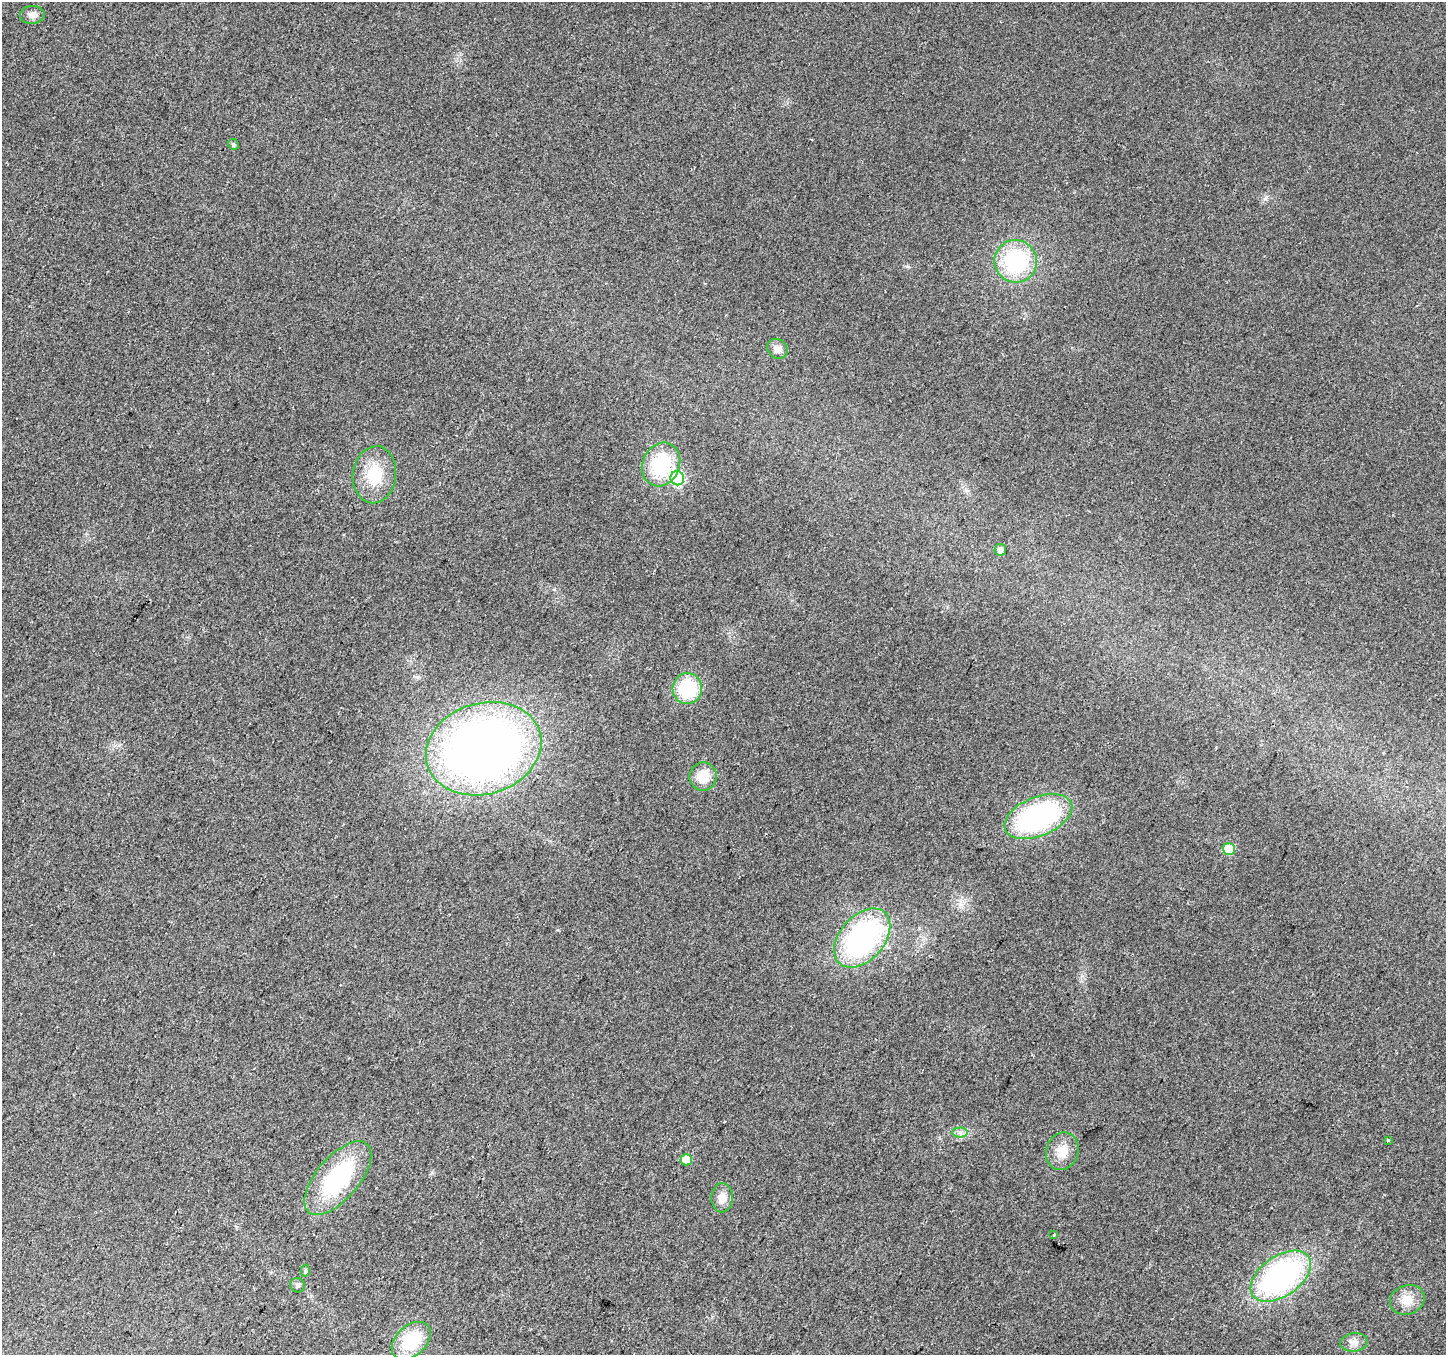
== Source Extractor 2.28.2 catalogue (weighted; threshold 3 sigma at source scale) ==
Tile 7 of 4 x 4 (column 3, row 2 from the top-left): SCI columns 2894-4337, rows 2971-4323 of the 5781 x 5874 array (HDU 1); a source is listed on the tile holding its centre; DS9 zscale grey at full resolution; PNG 1448 x 1357 px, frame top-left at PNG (2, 2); each listed source drawn as its Kron ellipse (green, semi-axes under 4 px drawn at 4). Shown black and unused: <1% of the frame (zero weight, under 2 of 3 exposures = <1% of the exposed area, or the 3 px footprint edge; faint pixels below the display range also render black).
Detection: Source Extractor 2.28.2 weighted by HDU 2 'WHT'; one run over the whole footprint, this tile lists its part. Background 0.0221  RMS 0.0079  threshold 0.0355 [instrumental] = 3 sigma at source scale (4.5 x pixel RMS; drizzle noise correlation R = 1.50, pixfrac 1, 0.0396/0.0396 arcsec/px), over >= 5 px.
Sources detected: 28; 1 cosmic-ray / hot-pixel residue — neither listed nor drawn; the other 27 listed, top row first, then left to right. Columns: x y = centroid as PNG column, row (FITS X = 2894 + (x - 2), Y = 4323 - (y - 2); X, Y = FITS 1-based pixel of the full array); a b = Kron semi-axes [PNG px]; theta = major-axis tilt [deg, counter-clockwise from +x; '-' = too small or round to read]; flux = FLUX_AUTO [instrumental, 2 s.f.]
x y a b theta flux
32 15 12 9 1 4.8
233 144 5 5 - 1.6
1016 261 21 21 - 73
777 349 11 9 -42 5.3
661 464 22 18 65 54
374 475 28 21 83 28
677 478 7 7 - 91
1000 550 6 5 - 3.8
687 689 15 15 - 45
484 749 59 45 17 600
703 776 14 13 - 15
1038 816 36 19 22 140
1229 849 6 6 - 31
862 938 34 22 49 170
960 1132 7 5 1 2.7
1388 1141 3 3 - 1.6
1062 1151 19 16 71 14
686 1160 5 5 - 15
338 1178 45 21 50 86
722 1198 14 10 87 7.6
1054 1235 3 2 - 0.88
305 1271 6 4 -89 1.3
1281 1276 34 20 35 180
298 1285 7 7 - 2.2
1407 1300 18 14 20 11
411 1341 22 15 42 41
1354 1342 13 9 6 5.3
Unlisted compact peaks at least as high as the median listed source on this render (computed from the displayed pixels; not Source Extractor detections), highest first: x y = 1265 199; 908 266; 966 490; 558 930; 960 904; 432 1173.